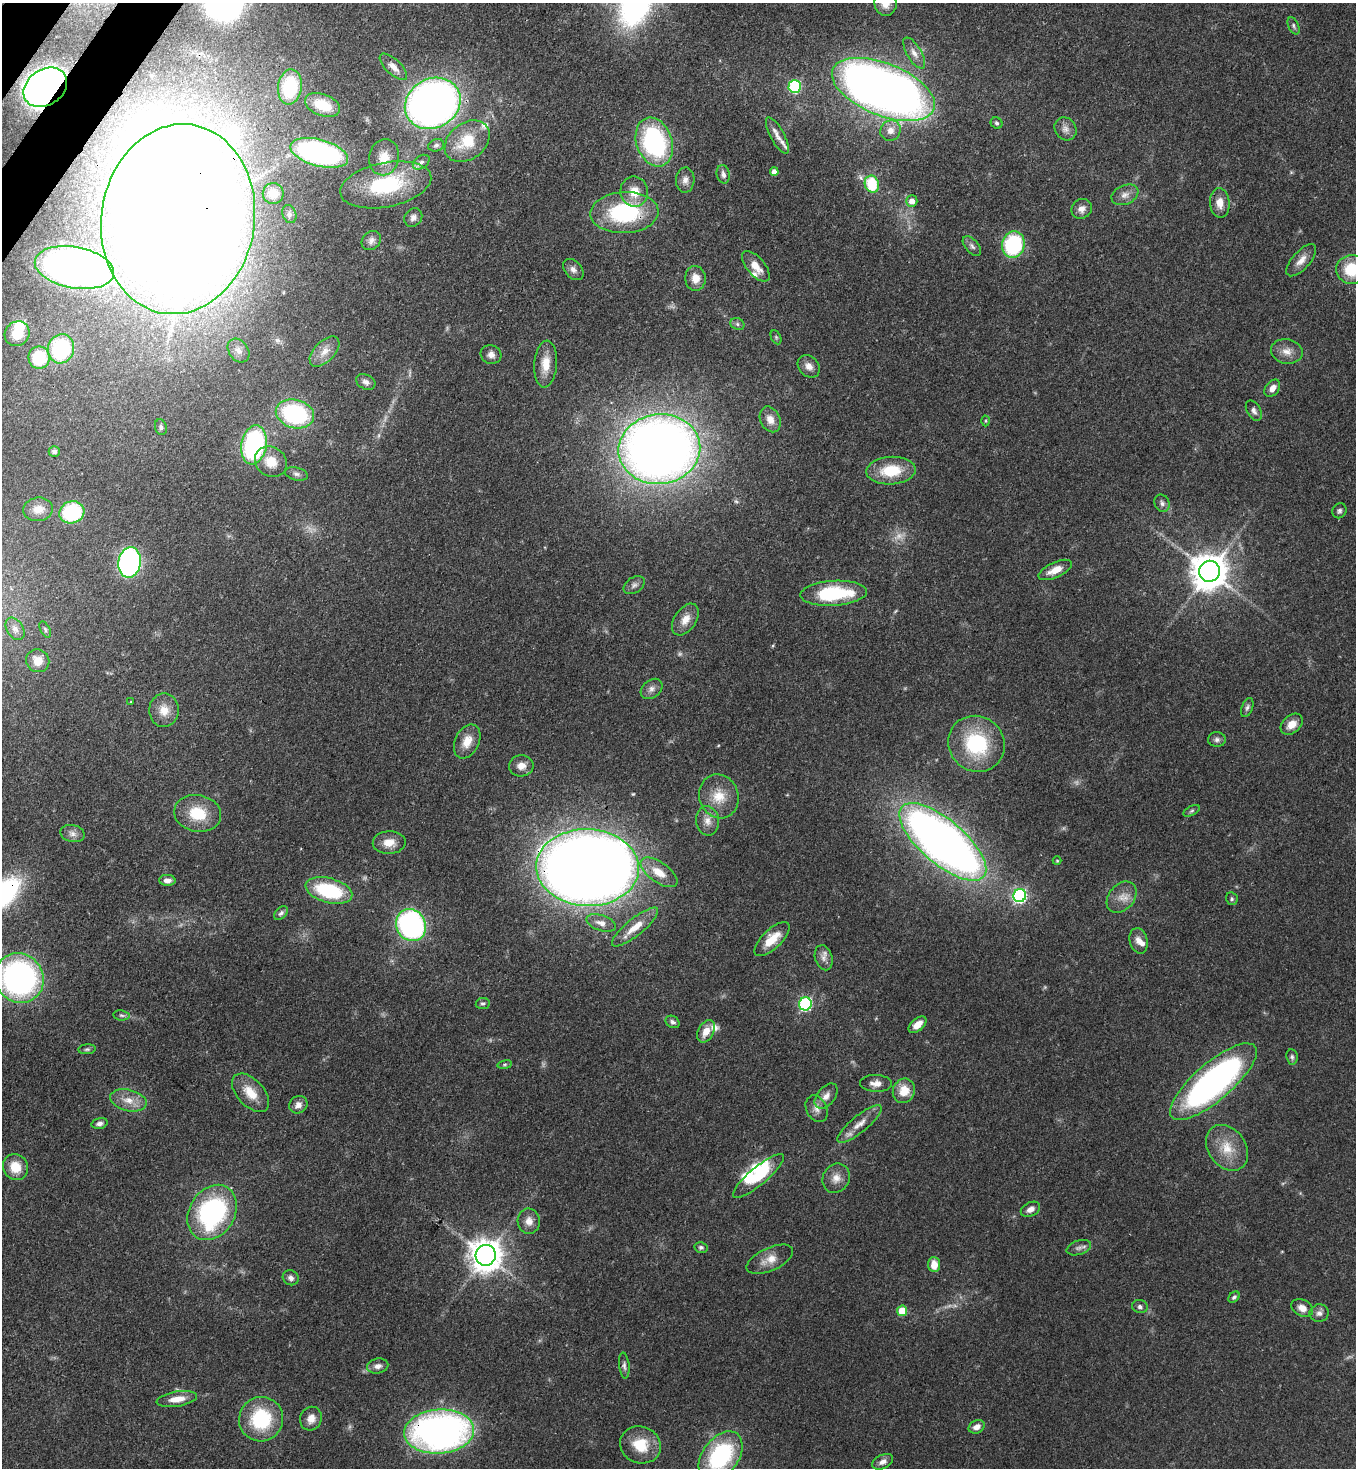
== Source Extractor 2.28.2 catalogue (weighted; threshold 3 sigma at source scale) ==
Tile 11 of 4 x 4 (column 3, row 3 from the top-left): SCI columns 2932-4285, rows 1524-2989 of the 6002 x 5979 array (HDU 1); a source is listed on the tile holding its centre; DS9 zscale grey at full resolution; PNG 1358 x 1470 px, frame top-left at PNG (2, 3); each listed source drawn as its Kron ellipse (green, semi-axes under 4 px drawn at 4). Shown black and unused: <1% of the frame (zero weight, under 3 of 4 exposures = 7% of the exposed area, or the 3 px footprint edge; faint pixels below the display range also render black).
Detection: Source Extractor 2.28.2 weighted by HDU 2 'WHT'; one run over the whole footprint, this tile lists its part. Background 0.0889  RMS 0.0039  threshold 0.0176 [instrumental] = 3 sigma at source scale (4.5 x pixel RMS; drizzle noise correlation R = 1.50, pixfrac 1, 0.05/0.05 arcsec/px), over >= 5 px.
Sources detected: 177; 7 too faint to see at this stretch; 4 inside a brighter object's white glare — neither listed nor drawn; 6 inside a brighter listed object's ellipse — not listed separately; the other 160 listed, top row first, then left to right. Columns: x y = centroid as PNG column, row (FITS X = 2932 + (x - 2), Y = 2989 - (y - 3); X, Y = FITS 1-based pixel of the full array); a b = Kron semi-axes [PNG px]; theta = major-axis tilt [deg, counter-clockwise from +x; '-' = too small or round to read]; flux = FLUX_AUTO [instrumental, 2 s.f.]
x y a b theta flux
885 4 12 11 - 3.8
1294 26 9 5 -66 0.88
914 53 17 7 -59 3
393 67 17 7 -43 2.6
795 86 6 6 - 39
45 87 23 18 34 220
290 87 18 12 81 18
883 89 54 26 -22 420
433 103 29 24 30 260
322 105 18 11 -22 8.7
997 123 6 5 - 0.72
1065 129 12 10 -52 2.6
890 130 11 10 - 3.4
777 135 20 7 -62 3.2
467 141 25 18 38 14
654 142 25 18 -71 62
436 145 8 6 19 1.1
319 153 30 13 -15 95
384 157 18 15 79 6.5
421 162 9 6 36 1.5
774 172 4 4 - 2.3
723 174 9 6 -77 1.7
685 180 12 9 88 2.4
872 184 8 7 - 17
386 185 46 22 11 30
634 192 15 14 - 7
273 193 10 10 - 5.1
1125 195 14 9 24 2.9
912 201 6 5 - 3.3
1220 203 15 10 -85 4.3
1082 209 10 9 - 2.5
624 213 34 20 2 41
289 214 9 7 -71 1.4
413 217 10 8 49 1.7
178 219 95 76 82 1600
371 240 10 8 43 1.9
1013 245 13 11 76 38
972 246 12 6 -49 1.5
1301 260 20 9 48 3.8
756 266 18 9 -49 5
74 267 40 20 -10 180
573 269 12 8 -48 2
1352 270 15 14 - 15
695 278 12 10 -86 4.1
737 324 7 5 -23 0.97
17 334 13 12 - 7.8
776 337 7 5 -65 0.65
61 349 15 13 73 46
238 350 13 9 -53 2.9
324 351 18 10 45 4.2
1287 351 16 12 -12 4
491 355 10 9 - 2.4
39 358 11 10 - 23
546 364 23 11 85 7
809 366 12 9 -47 2.9
366 382 10 7 -27 1.7
1272 388 9 6 52 2.6
1254 411 11 6 -61 1.7
295 414 19 14 -15 50
770 419 13 9 -65 4.1
986 421 5 3 - 0.39
161 427 8 6 -75 1.1
254 445 19 12 80 63
659 449 41 35 7 460
54 451 5 5 - 1.1
271 462 17 14 -36 7.5
891 471 25 14 4 14
296 474 11 6 -14 1.4
1162 503 9 7 -65 1.3
38 509 15 11 7 4.3
1339 511 8 6 57 1.1
72 512 12 11 - 31
129 562 15 11 81 96
1055 570 18 7 25 5.1
1209 571 10 10 - 980
634 585 11 7 34 1.6
834 593 33 12 3 29
685 619 18 10 56 4.5
15 629 12 8 -56 2.2
45 629 9 4 -64 0.81
38 661 12 11 - 5.7
652 689 12 8 40 2.2
131 702 4 3 - 0.31
1247 707 10 5 69 1.1
164 710 17 15 -89 5.9
1292 724 12 9 40 4.3
1217 740 9 7 2 1.4
467 741 18 12 65 5.6
976 744 29 27 -41 32
521 766 12 10 2 3.5
719 796 22 19 -71 9.8
1191 811 9 4 27 0.89
198 813 24 18 -11 14
708 821 14 11 -82 3.7
72 834 12 8 -13 2.2
389 842 16 11 2 4.7
943 842 54 22 -40 330
1057 861 4 4 - 0.39
587 868 51 38 -2 740
659 872 21 10 -35 6.5
167 880 8 5 -3 2.4
329 891 24 12 -15 28
1020 896 6 6 - 80
1122 897 17 12 50 4.7
1232 899 6 6 - 0.78
281 913 8 5 44 1.1
601 923 15 7 -18 2.9
411 925 16 14 -61 82
635 927 29 8 39 7.6
772 939 22 9 44 8.3
1139 941 13 9 -76 2.8
824 958 13 8 -74 2.4
19 978 25 23 -52 120
483 1003 7 5 7 0.79
805 1004 6 6 - 55
121 1015 8 5 -7 0.91
673 1022 7 5 -32 1.1
917 1025 10 6 42 4.3
706 1031 12 7 60 4.6
87 1049 9 5 5 0.85
1292 1057 7 5 -81 0.95
505 1065 7 4 9 0.63
1213 1082 55 19 41 140
876 1083 16 8 -2 3
904 1091 12 11 - 6.8
250 1093 23 13 -47 7.7
826 1096 14 9 51 3.1
128 1100 18 10 -13 5.4
298 1105 9 8 - 2.2
817 1109 14 10 -64 2.8
100 1123 8 5 16 1.4
860 1124 28 8 39 4.8
1227 1148 25 18 -54 9.9
15 1167 13 12 - 7.5
758 1176 32 9 40 14
836 1178 15 13 60 3.9
1030 1209 10 7 27 2.6
212 1212 29 22 58 68
529 1221 13 11 -86 3.6
701 1247 6 5 - 0.91
1079 1248 12 7 17 1.7
486 1255 10 10 - 620
770 1259 25 11 25 5.2
934 1265 7 6 - 4.9
291 1278 8 7 - 1.5
1234 1297 6 4 44 0.88
1140 1307 8 6 -14 1.3
1302 1308 11 8 -27 3.3
902 1311 5 5 - 9.1
1319 1313 10 8 15 1.7
624 1365 13 5 -84 1.3
378 1366 11 7 12 2.1
177 1399 20 7 9 5.3
261 1419 22 22 - 27
311 1419 12 10 63 3.6
977 1427 8 6 26 3
439 1432 35 22 4 170
640 1445 21 18 -23 12
721 1456 28 18 53 46
883 1462 11 7 26 2.1
Overlapping masked pixels (flux is a lower limit): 7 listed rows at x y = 45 87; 319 153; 624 213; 178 219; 943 842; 587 868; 439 1432
Isophote crosses this tile's border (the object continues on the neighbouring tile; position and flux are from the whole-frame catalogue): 4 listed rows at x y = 885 4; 1352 270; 19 978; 721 1456